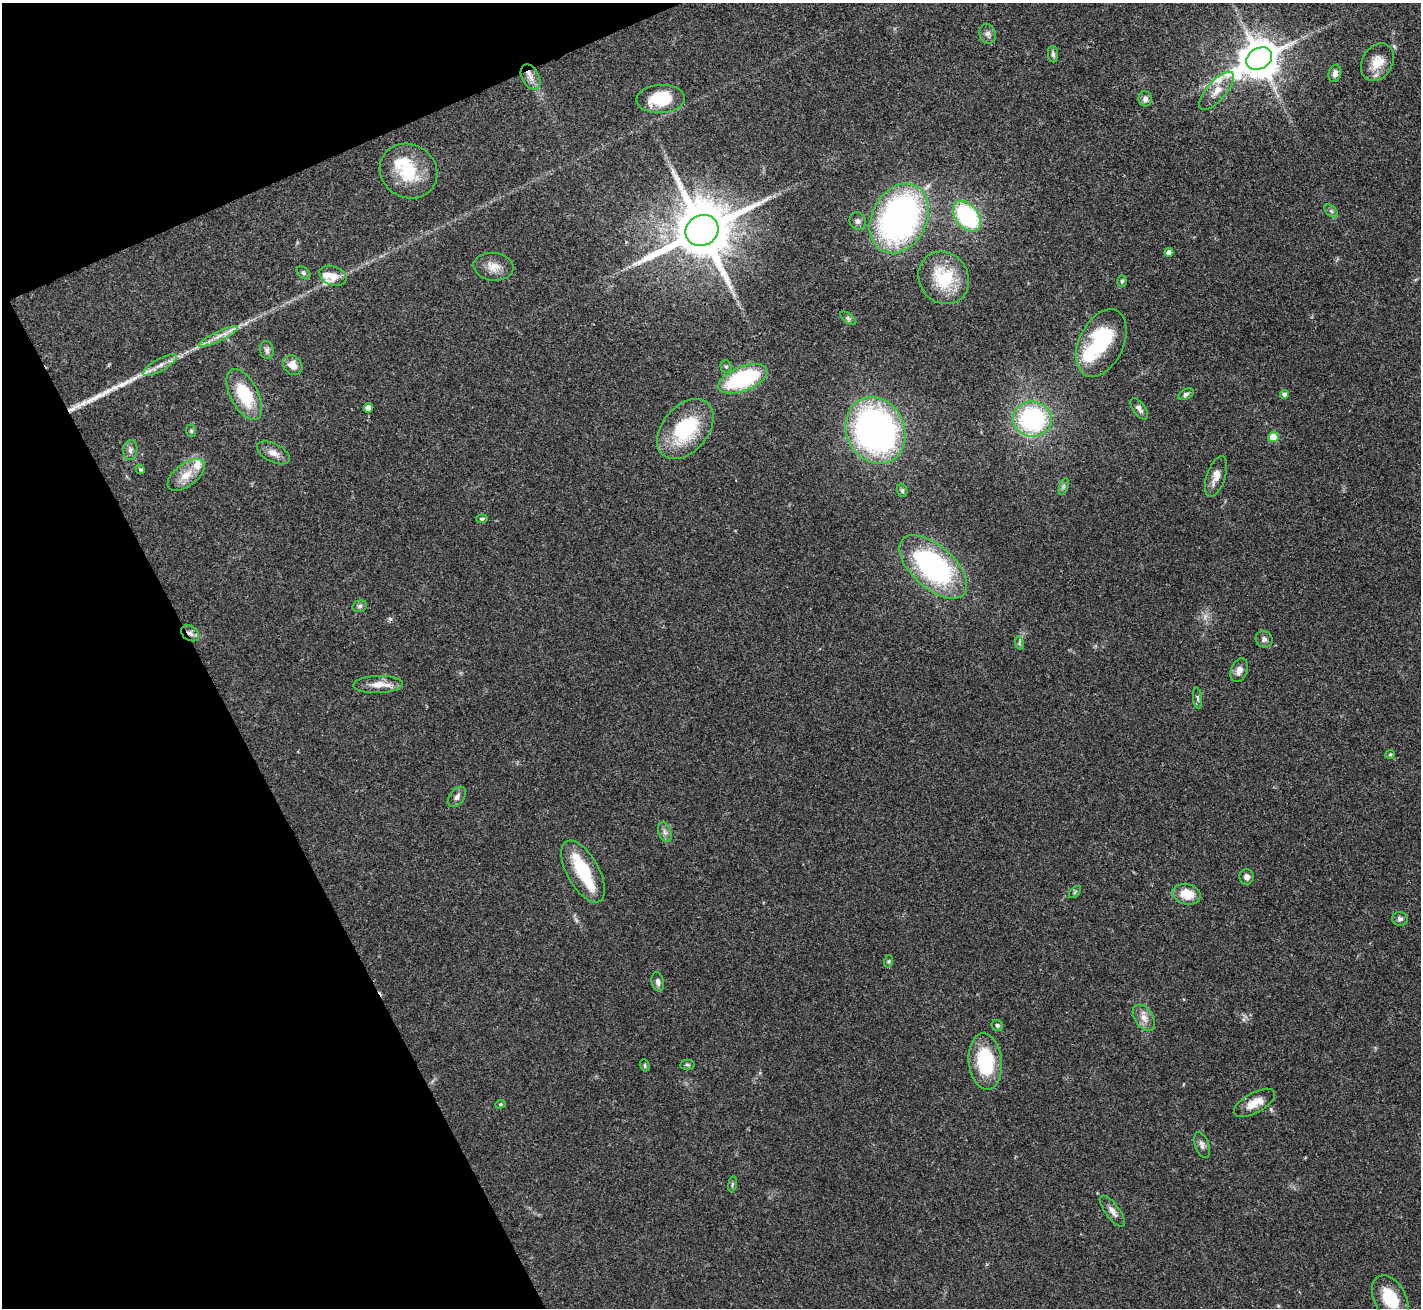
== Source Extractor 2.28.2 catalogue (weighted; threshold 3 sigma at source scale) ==
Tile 5 of 4 x 4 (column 1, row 2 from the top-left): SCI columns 3-1421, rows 2769-4074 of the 5679 x 5670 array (HDU 1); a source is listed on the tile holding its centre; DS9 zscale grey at full resolution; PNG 1423 x 1310 px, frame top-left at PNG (2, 3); each listed source drawn as its Kron ellipse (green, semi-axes under 4 px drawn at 4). Shown black and unused: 21% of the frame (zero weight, under 3 of 4 exposures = <1% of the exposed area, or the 3 px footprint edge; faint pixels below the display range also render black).
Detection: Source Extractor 2.28.2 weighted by HDU 2 'WHT'; one run over the whole footprint, this tile lists its part. Background 0.0648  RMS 0.0052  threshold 0.0234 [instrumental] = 3 sigma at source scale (4.5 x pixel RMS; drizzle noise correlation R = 1.50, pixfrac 1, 0.05/0.05 arcsec/px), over >= 5 px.
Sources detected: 86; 1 inside a brighter object's white glare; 1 cosmic-ray / hot-pixel residue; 2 long thin detections or spike segments (spike, bleed or trail) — neither listed nor drawn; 6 inside a brighter listed object's ellipse — not listed separately; the other 76 listed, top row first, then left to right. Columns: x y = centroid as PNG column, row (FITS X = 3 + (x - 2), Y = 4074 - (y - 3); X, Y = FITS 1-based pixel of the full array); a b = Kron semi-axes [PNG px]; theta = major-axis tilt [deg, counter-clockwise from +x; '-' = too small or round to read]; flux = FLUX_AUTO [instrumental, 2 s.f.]
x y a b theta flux
988 34 10 8 -71 2.2
1053 54 8 5 -82 1.2
1259 59 13 10 30 1700
1377 62 20 15 59 9.2
1335 74 9 6 74 2.9
531 77 14 8 -62 4.2
1217 91 24 9 49 6.5
661 99 24 14 3 22
1145 99 7 6 - 2.1
408 171 29 26 -30 23
1331 211 8 5 -45 1.1
967 216 17 11 -51 62
899 218 36 27 62 170
858 221 9 8 - 1.9
702 230 17 15 29 4300
1169 252 4 4 - 3.1
493 267 20 14 -7 6.2
303 273 8 5 -40 1
333 276 14 9 -22 5.6
944 278 27 24 -54 25
1122 281 5 4 - 0.81
848 318 9 4 -36 1.1
218 336 21 5 25 4.5
1101 343 36 22 65 38
267 350 9 6 -80 1.8
160 365 19 6 30 4.1
293 365 10 9 - 5
726 367 6 5 - 1
743 379 26 12 22 54
244 394 28 14 -63 23
1186 394 8 5 30 1.3
1284 394 4 4 - 2
368 408 5 4 - 4.3
1139 409 12 6 -55 2
1032 419 19 17 -5 71
685 429 34 22 50 38
875 430 34 29 -66 180
191 431 6 5 - 0.86
1273 437 5 5 - 14
130 450 10 7 83 2.2
273 453 18 9 -27 4.4
140 469 5 4 - 0.93
186 475 22 11 37 8
1216 476 21 9 71 5
1063 486 9 4 71 1.1
902 490 7 5 -75 0.98
482 519 6 4 2 0.79
933 567 41 21 -42 97
360 606 7 5 18 1.3
190 633 10 7 -33 2.5
1264 639 8 8 - 1.7
1019 643 7 4 -73 0.89
1239 670 12 8 69 3.4
378 685 25 8 2 6.6
1197 698 11 4 -85 1.2
1390 754 5 4 - 0.6
457 797 11 7 52 2.2
665 832 10 6 -69 2
583 872 34 15 -61 23
1247 877 8 7 - 2.2
1075 892 7 4 46 0.88
1187 894 14 10 -13 11
1400 919 7 7 - 1.7
889 961 6 4 71 0.66
658 982 10 6 -77 2
1144 1018 14 9 -56 4.6
997 1025 6 5 - 0.93
985 1061 28 16 -83 32
645 1065 6 4 -71 0.73
687 1065 7 5 -2 0.94
1254 1103 23 10 29 7.1
500 1104 5 4 - 0.62
1202 1145 14 6 -70 2.2
732 1184 8 4 81 0.79
1112 1211 18 7 -53 3.5
1390 1298 24 16 -60 17
Overlapping masked pixels (flux is a lower limit): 2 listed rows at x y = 899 218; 190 633